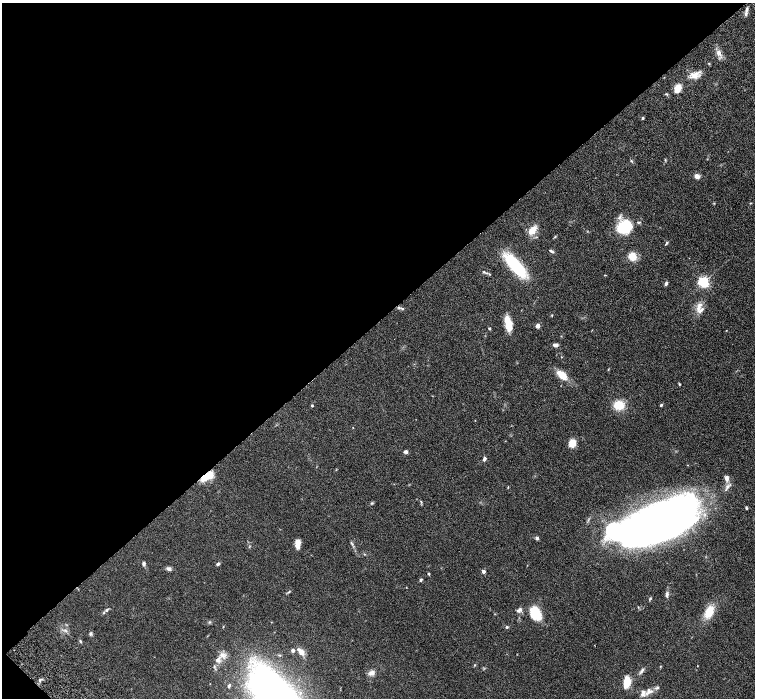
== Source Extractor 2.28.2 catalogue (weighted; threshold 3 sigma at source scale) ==
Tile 5 of 4 x 4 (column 1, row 2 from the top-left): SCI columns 47-1552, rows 2987-4378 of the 6116 x 6111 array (HDU 1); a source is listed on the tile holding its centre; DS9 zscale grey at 2 x 2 block average (1 PNG px = mean of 2 x 2 image px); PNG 757 x 700 px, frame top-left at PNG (2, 3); no overlay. Shown black and unused: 46% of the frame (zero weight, under 4 of 8 exposures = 3% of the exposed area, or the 3 px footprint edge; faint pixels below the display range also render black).
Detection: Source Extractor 2.28.2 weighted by HDU 2 'WHT'; one run over the whole footprint, this tile lists its part. Background 0.0536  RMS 0.0042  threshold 0.0173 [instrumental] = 3 sigma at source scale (4.09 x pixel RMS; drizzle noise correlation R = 1.36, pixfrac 0.8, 0.05/0.05 arcsec/px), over >= 5 px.
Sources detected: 77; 1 inside a brighter object's white glare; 1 cosmic-ray / hot-pixel residue — not listed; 6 inside a brighter listed object's ellipse — not listed separately; the other 69 listed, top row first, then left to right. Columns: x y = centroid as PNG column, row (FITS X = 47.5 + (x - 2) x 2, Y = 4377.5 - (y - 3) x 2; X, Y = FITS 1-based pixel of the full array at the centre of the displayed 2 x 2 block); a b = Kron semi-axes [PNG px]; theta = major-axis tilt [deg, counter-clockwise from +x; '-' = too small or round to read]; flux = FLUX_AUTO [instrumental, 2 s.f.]
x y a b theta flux
746 13 9 4 81 2.8
719 53 9 7 -84 4.5
709 63 3 3 - 0.59
695 75 12 9 19 7.1
678 88 7 5 66 12
666 94 4 3 - 0.86
643 118 3 3 - 1.2
631 161 3 3 - 0.85
697 176 6 5 - 4
714 203 3 2 - 0.58
624 227 15 11 30 40
532 231 9 6 52 10
555 237 4 2 - 0.73
666 243 6 2 54 0.98
551 251 6 3 -27 1.6
632 256 8 8 - 10
515 265 21 7 -50 74
484 272 3 3 - 0.79
703 282 4 3 - 130
666 283 5 3 - 1.5
699 307 15 6 73 7
402 308 3 3 - 0.9
508 324 17 6 -77 13
538 326 4 3 - 4.1
489 328 2 2 - 1.4
555 345 6 3 -10 3.1
562 375 10 5 -41 15
679 384 4 3 - 0.77
619 405 9 8 - 18
661 405 4 3 - 1.2
312 406 3 2 - 1.1
353 427 3 2 - 0.3
572 443 8 6 69 9.8
406 452 4 3 - 2.3
484 459 4 3 - 2.8
207 476 15 7 29 14
726 478 5 4 - 4.3
727 486 6 4 84 2.3
372 503 4 3 - 0.84
747 508 4 2 - 0.96
661 521 53 24 24 810
537 538 4 4 - 1.8
298 545 11 5 77 6.1
143 563 4 3 - 2.5
218 564 4 3 - 2
169 569 6 5 - 2.3
483 571 2 2 - 4.4
429 574 3 3 - 0.82
421 580 3 3 - 1.4
289 592 5 2 - 0.94
667 594 8 4 -87 2.3
650 598 4 3 - 1
107 610 5 3 - 1.6
519 610 7 4 36 2.9
709 612 15 9 64 14
536 614 14 11 -22 19
507 627 4 3 - 1.1
90 634 5 3 - 1.4
80 641 4 3 - 0.98
301 652 12 6 -42 5.2
218 660 8 7 - 4.6
660 666 3 2 - 0.49
641 671 9 3 47 1.9
372 673 7 5 27 4.1
40 680 4 3 - 1.2
627 682 12 7 80 14
229 686 4 3 - 1.4
657 688 5 3 - 1.4
649 691 8 7 - 4.7
Overlapping masked pixels (flux is a lower limit): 1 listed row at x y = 207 476